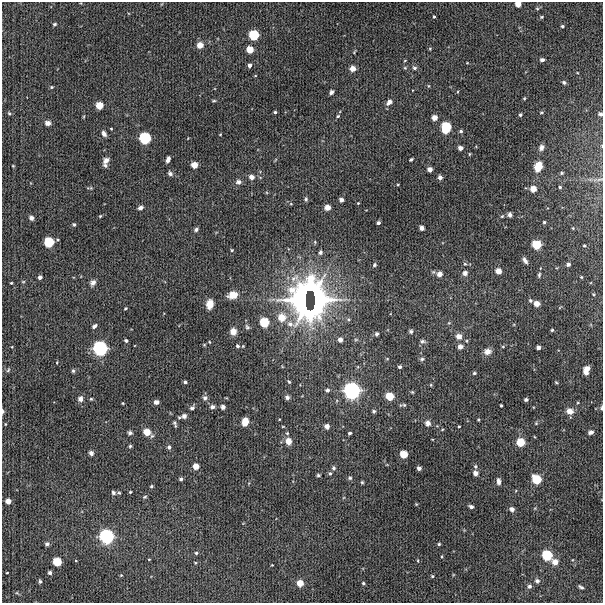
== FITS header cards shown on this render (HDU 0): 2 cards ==
NAXIS1  =                  601 / NUMBER OF ELEMENTS ALONG THIS AXIS
NAXIS2  =                  601 / NUMBER OF ELEMENTS ALONG THIS AXIS

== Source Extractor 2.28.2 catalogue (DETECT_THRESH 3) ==
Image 601 x 601 px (HDU 0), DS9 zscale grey, 1 PNG px = 1 image px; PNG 605 x 605 px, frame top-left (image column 1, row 601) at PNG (2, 2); no overlay
Background 215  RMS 1.5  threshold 4.61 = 3 sigma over >= 5 px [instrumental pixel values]
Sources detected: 211; all 211 listed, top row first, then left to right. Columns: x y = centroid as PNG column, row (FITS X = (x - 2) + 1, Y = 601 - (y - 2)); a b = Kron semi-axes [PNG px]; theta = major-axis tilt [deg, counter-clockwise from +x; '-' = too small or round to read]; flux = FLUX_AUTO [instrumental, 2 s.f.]
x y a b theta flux
518 4 4 4 - 1400
434 17 3 3 - 130
542 17 5 4 - 120
54 24 5 4 - 140
562 26 3 3 - 150
254 35 5 5 - 12000
200 45 4 4 - 1600
430 48 5 3 - 87
250 50 4 4 - 2700
542 60 4 4 - 460
249 65 4 3 - 410
414 68 6 5 - 200
353 69 4 4 - 1200
564 82 5 5 - 180
428 86 5 3 - 84
52 87 4 4 - 120
331 92 5 4 - 270
524 98 5 4 - 100
214 101 6 3 8 110
389 102 6 4 46 580
100 105 4 4 - 3200
275 112 3 3 - 130
541 112 5 3 - 100
9 113 5 4 - 140
600 114 4 4 - 240
520 115 4 3 - 150
338 116 4 3 - 130
434 118 4 4 - 1200
48 123 5 5 - 570
446 127 7 5 78 11000
111 129 3 2 - 74
461 131 4 3 - 200
104 134 8 5 -59 320
220 134 4 2 - 67
145 138 5 5 - 23000
541 147 8 6 61 360
460 148 4 4 - 640
469 154 5 3 - 92
168 159 6 4 70 440
106 160 8 5 46 520
411 160 4 3 - 130
105 165 7 5 -29 230
194 165 4 4 - 1800
13 166 4 3 - 85
538 167 7 5 69 3300
430 169 4 4 - 650
170 173 7 5 -38 240
562 173 4 3 - 130
252 177 4 4 - 770
440 177 4 4 - 450
599 179 9 4 2 240
238 182 7 6 - 340
398 185 4 3 - 85
560 187 4 3 - 130
533 189 4 4 - 1700
306 199 6 4 -90 170
341 200 4 4 - 540
358 203 3 2 - 76
291 204 5 3 - 90
140 208 5 4 - 370
328 208 4 4 - 1500
510 215 5 4 - 290
100 216 4 3 - 110
502 216 6 3 44 110
31 218 5 4 - 410
544 222 3 3 - 120
378 223 4 3 - 290
74 224 4 4 - 150
422 228 4 4 - 430
573 228 4 3 - 86
196 229 5 4 - 220
49 242 5 5 - 11000
537 245 5 5 - 7300
584 246 4 3 - 120
232 250 4 3 - 110
320 252 4 4 - 230
525 260 7 4 -59 340
568 264 4 4 - 330
374 265 5 4 - 160
498 271 5 4 - 760
465 273 6 5 - 330
439 274 4 4 - 900
539 275 6 4 80 150
40 277 4 4 - 380
581 277 4 3 - 84
23 282 5 3 - 88
11 283 3 3 - 94
93 283 6 5 - 480
233 295 10 7 18 1100
304 299 24 15 -88 33000
316 299 35 18 -84 23000
530 300 5 4 - 170
210 304 8 6 80 1200
537 304 4 4 - 1300
125 308 4 3 - 97
282 317 9 9 - 1300
264 322 5 5 - 8300
449 323 4 4 - 97
94 326 5 3 - 310
247 327 7 5 -46 200
552 330 4 3 - 110
233 331 6 5 - 960
411 331 5 5 - 170
376 334 4 4 - 210
459 336 6 5 - 720
340 340 4 4 - 620
126 341 4 3 - 210
422 341 7 5 -9 220
467 341 4 3 - 86
209 342 4 2 - 69
237 346 6 5 - 210
460 347 7 6 - 380
503 347 5 3 - 96
538 347 4 4 - 490
100 348 5 5 - 67000
487 351 7 6 - 680
422 359 6 4 2 190
57 362 4 2 - 79
400 367 3 3 - 270
8 370 6 4 47 150
586 370 8 5 74 1100
73 371 5 4 - 170
474 373 5 4 - 140
185 382 3 3 - 220
289 382 5 3 - 120
556 382 4 3 - 100
431 385 5 3 - 85
327 390 4 4 - 320
352 391 5 5 - 120000
412 392 4 4 - 100
390 396 5 5 - 4500
287 397 5 5 - 300
205 398 7 6 - 300
80 399 7 6 - 430
91 399 4 3 - 110
526 400 4 3 - 220
156 402 4 4 - 600
123 403 3 2 - 83
404 405 5 4 - 120
501 405 3 2 - 120
212 407 5 5 - 310
223 407 4 4 - 280
192 408 6 4 16 210
601 408 6 4 75 140
2 411 6 3 -88 190
374 411 5 4 - 140
570 411 8 7 - 700
184 416 6 5 - 450
279 419 2 2 - 75
478 420 3 2 - 110
245 422 7 5 76 1300
428 423 6 6 - 440
536 423 5 5 - 110
5 424 4 3 - 75
175 424 9 4 -73 180
283 426 4 3 - 71
327 426 5 5 - 430
459 426 3 3 - 88
147 432 6 4 -35 2500
591 432 5 4 - 410
130 433 5 4 - 230
287 433 5 4 - 120
350 433 4 3 - 150
288 441 6 5 - 1000
521 442 5 5 - 5600
130 446 4 4 - 140
169 447 4 4 - 270
91 453 5 5 - 290
404 454 5 4 - 3900
196 466 4 4 - 1600
475 466 6 4 89 150
333 468 5 5 - 200
419 468 4 4 - 480
330 473 5 4 - 170
475 473 4 4 - 780
318 475 4 3 - 160
350 478 6 5 - 160
181 479 4 3 - 220
537 479 5 5 - 7900
498 481 8 5 -85 360
362 482 4 3 - 120
151 486 3 3 - 150
130 492 3 3 - 110
113 493 7 6 - 240
145 497 5 4 - 130
8 501 4 4 - 1000
416 504 4 4 - 84
471 507 4 3 - 370
512 509 4 4 - 570
107 536 5 5 - 58000
47 544 6 5 - 240
439 544 3 3 - 120
196 553 4 3 - 140
547 555 5 5 - 13000
149 559 4 2 - 67
76 561 4 3 - 71
418 561 4 3 - 82
57 562 5 5 - 5600
555 562 6 6 - 810
195 563 3 3 - 84
272 565 2 2 - 64
7 573 3 2 - 79
50 573 4 4 - 240
121 575 4 4 - 88
432 576 4 4 - 130
40 581 4 3 - 190
537 581 7 6 - 290
300 583 4 4 - 1900
363 583 4 4 - 160
529 586 6 6 - 260
581 587 7 4 -38 220
At the frame edge (FLAGS 8, measured only in part): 4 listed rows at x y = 518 4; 600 114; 601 408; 2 411